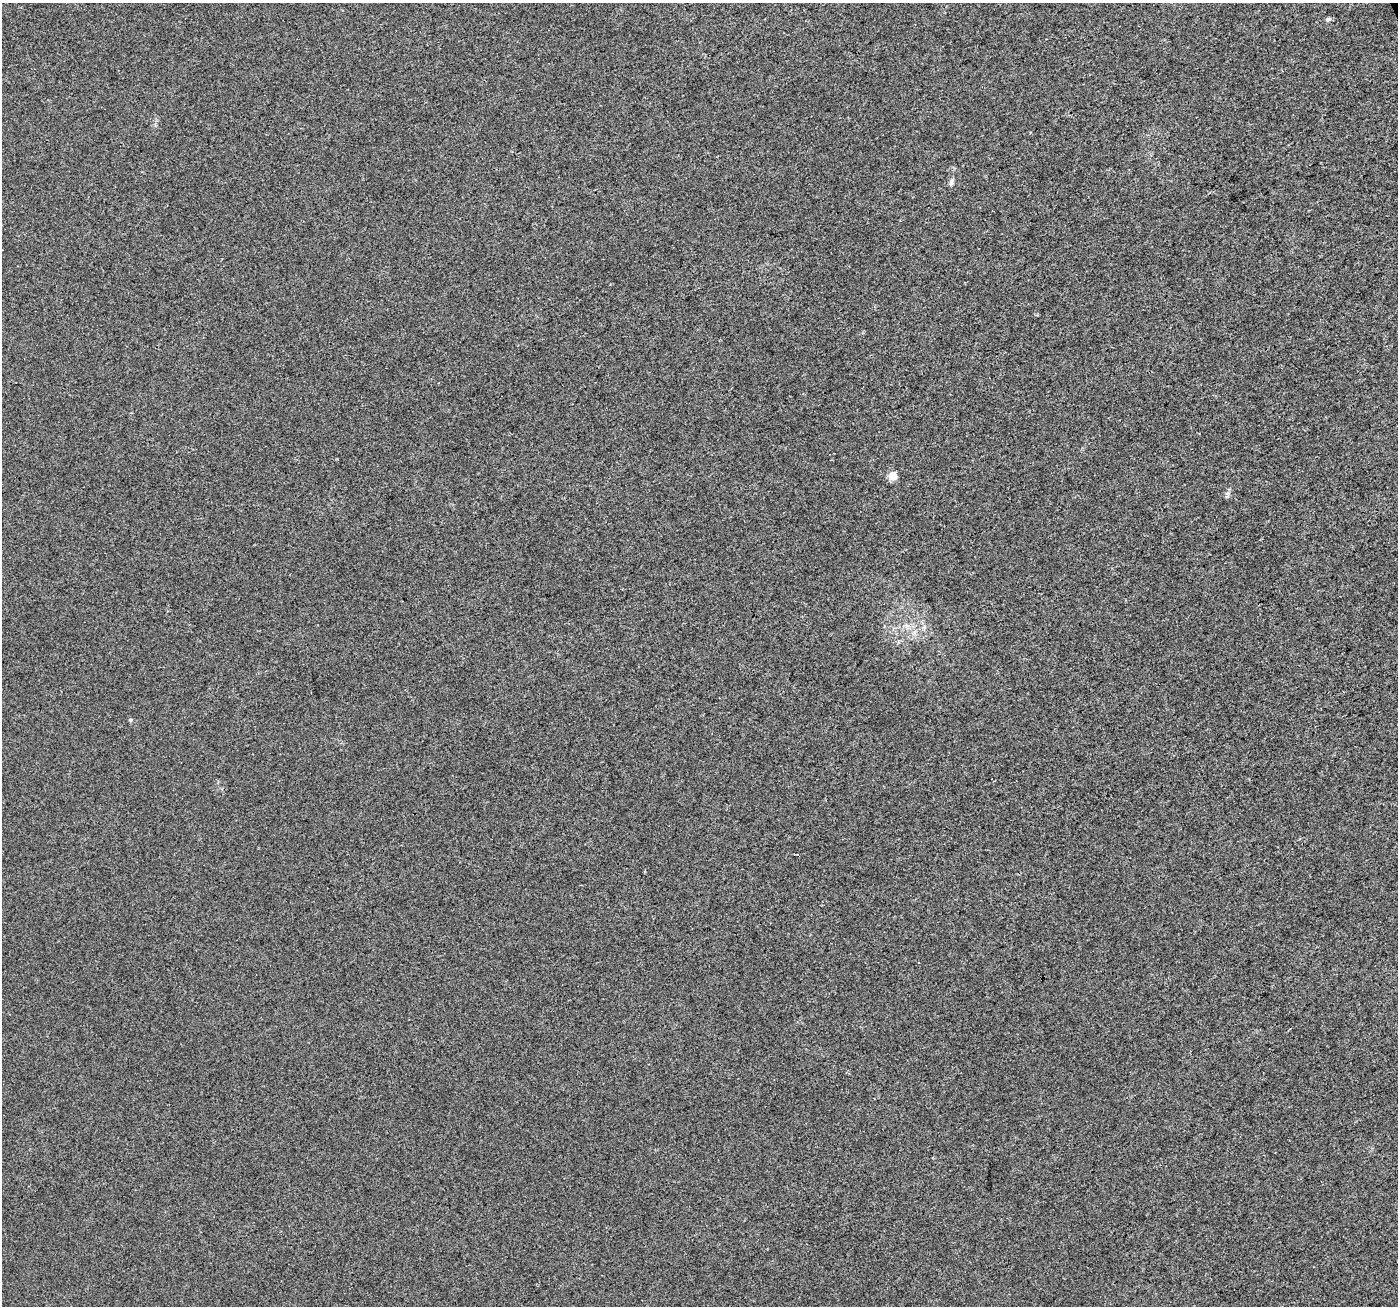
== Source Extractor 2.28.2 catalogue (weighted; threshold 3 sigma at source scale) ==
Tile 10 of 4 x 4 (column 2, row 3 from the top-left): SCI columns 1399-2794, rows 1388-2691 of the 5596 x 5449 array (HDU 1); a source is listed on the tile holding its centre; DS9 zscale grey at full resolution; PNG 1400 x 1308 px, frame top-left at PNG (2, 3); no overlay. Shown black and unused: <1% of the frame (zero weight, under 3 of 4 exposures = <1% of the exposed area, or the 3 px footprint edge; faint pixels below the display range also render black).
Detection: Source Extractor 2.28.2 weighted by HDU 2 'WHT'; one run over the whole footprint, this tile lists its part. Background 0.00326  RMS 0.0033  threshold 0.0148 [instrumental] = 3 sigma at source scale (4.5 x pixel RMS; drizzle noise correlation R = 1.50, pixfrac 1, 0.0396/0.0396 arcsec/px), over >= 5 px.
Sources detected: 5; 1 cosmic-ray / hot-pixel residue — not listed; the other 4 listed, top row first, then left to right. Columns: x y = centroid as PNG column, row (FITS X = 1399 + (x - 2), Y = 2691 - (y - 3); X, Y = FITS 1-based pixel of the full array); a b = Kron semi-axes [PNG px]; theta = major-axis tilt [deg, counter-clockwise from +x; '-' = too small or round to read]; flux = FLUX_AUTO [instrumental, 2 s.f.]
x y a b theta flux
1328 19 7 5 10 0.69
951 183 11 5 75 0.81
893 476 5 5 - 8.7
130 720 6 4 -90 0.39